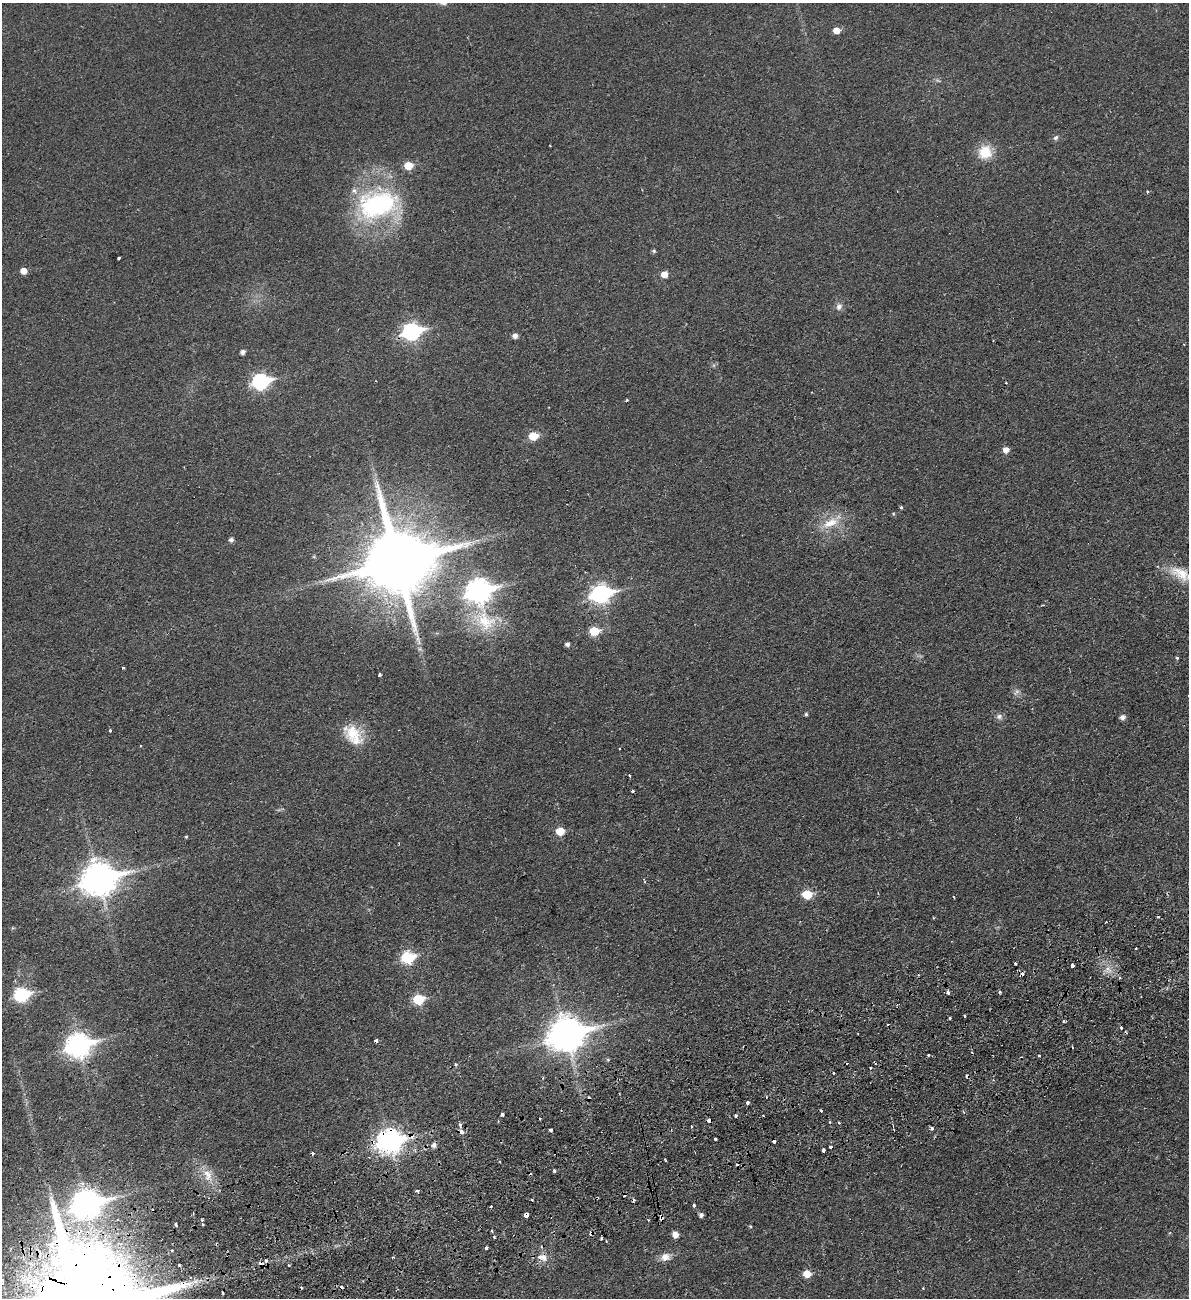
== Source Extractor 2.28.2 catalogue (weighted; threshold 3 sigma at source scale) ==
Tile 7 of 4 x 4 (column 3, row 2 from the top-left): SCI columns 2544-3730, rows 2653-3948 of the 5204 x 5300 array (HDU 1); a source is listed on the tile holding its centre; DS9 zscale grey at full resolution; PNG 1191 x 1300 px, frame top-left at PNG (2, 3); no overlay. Shown black and unused: <1% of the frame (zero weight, under 2 of 3 exposures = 3% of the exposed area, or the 3 px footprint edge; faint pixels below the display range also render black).
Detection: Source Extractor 2.28.2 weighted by HDU 2 'WHT'; one run over the whole footprint, this tile lists its part. Background 0.0216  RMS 0.0048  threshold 0.0214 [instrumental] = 3 sigma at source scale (4.5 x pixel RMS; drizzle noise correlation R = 1.50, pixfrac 1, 0.05/0.05 arcsec/px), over >= 5 px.
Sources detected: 139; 1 too faint to see at this stretch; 1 inside a brighter object's white glare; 22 cosmic-ray / hot-pixel residue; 1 long thin detection or spike segment (spike, bleed or trail) — not listed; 3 inside a brighter listed object's ellipse — not listed separately; the other 111 listed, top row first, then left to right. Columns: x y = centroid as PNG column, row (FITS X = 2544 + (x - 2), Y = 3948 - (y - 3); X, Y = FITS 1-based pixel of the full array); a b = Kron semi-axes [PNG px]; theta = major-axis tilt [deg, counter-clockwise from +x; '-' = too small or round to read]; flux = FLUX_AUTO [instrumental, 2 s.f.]
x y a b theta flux
836 30 6 5 - 5.5
937 81 9 3 -21 0.71
1056 138 7 6 - 1.2
550 146 2 2 - 0.29
985 152 18 16 52 10
408 166 6 5 - 10
1147 192 3 3 - 0.75
377 204 49 32 14 69
654 251 5 5 - 0.82
118 258 3 3 - 1.1
23 271 5 5 - 4
664 274 5 5 - 5.2
839 306 10 8 69 2.1
412 332 9 7 14 130
515 336 5 5 - 2.3
243 352 4 4 - 1.9
261 382 9 7 15 96
626 400 4 3 - 0.54
533 436 6 5 - 14
1006 450 6 6 - 3.3
901 507 4 3 - 0.6
830 523 24 11 24 9.3
231 540 5 5 - 1.6
314 557 6 4 -18 0.58
397 561 21 20 - 4400
1182 574 37 15 -23 12
479 591 16 11 -80 350
601 594 10 8 13 170
1043 605 3 2 - 0.54
594 631 6 5 - 17
567 644 4 4 - 1.4
1177 658 4 4 - 0.56
123 668 3 3 - 1.7
379 674 3 3 - 1.1
806 714 4 3 - 0.77
999 717 9 8 - 1.8
1122 717 6 5 - 2
110 730 3 3 - 0.96
352 733 25 20 -14 13
619 748 3 3 - 0.69
630 775 3 3 - 0.77
633 791 3 3 - 1.2
560 831 6 6 - 9.7
186 837 4 3 - 0.51
99 879 13 10 14 830
645 882 4 3 - 0.49
807 894 7 6 - 14
933 917 3 3 - 0.43
408 957 7 6 - 45
1072 966 4 3 - 7.9
948 992 4 3 - 2.5
1000 992 3 3 - 1.4
22 995 8 7 - 65
418 999 7 6 - 25
965 1016 3 3 - 0.95
950 1018 3 3 - 1.4
1121 1027 3 2 - 0.98
566 1034 14 11 15 900
376 1041 4 3 - 1.6
78 1045 11 9 12 320
928 1055 3 3 - 0.87
608 1059 5 3 - 0.55
456 1064 4 4 - 1
870 1068 3 3 - 0.57
766 1097 3 3 - 0.45
747 1102 3 3 - 4.1
821 1110 3 3 - 1.1
502 1114 4 3 - 1.7
736 1115 3 3 - 2.4
540 1119 3 2 - 0.39
709 1120 5 3 - 3.8
498 1121 3 3 - 0.49
839 1123 4 2 - 0.43
460 1125 6 4 -76 1.1
691 1126 3 2 - 0.8
932 1128 4 4 - 1.2
551 1130 3 3 - 1.1
894 1130 2 2 - 0.36
461 1132 4 4 - 2.8
715 1139 3 3 - 1
390 1141 10 8 12 350
774 1141 3 3 - 1.7
434 1145 6 5 - 1.9
831 1147 3 3 - 1.3
823 1150 4 3 - 2.2
312 1153 3 3 - 1.2
554 1170 4 3 - 0.86
208 1175 19 12 -66 7
417 1191 4 4 - 0.89
597 1198 3 2 - 0.68
86 1204 13 10 17 500
694 1205 4 3 - 0.95
491 1206 3 2 - 0.4
526 1215 4 4 - 12
701 1215 4 4 - 1.5
661 1218 7 4 -80 3
202 1220 5 5 - 0.82
176 1225 3 3 - 1.3
750 1226 5 3 - 0.51
492 1231 3 3 - 0.65
591 1233 6 4 -72 1.3
675 1234 6 5 - 3.9
601 1238 4 3 - 0.54
486 1248 3 3 - 1.3
393 1257 2 2 - 0.5
543 1257 11 8 -67 3.3
665 1257 12 10 20 3.8
261 1263 5 4 - 3.5
179 1265 3 3 - 1.9
289 1265 3 3 - 0.7
807 1274 6 6 - 7
Overlapping masked pixels (flux is a lower limit): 9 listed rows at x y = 412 332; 709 1120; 461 1132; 390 1141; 597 1198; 526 1215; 661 1218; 591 1233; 261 1263
Isophote crosses this tile's border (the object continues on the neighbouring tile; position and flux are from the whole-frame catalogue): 1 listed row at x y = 1182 574